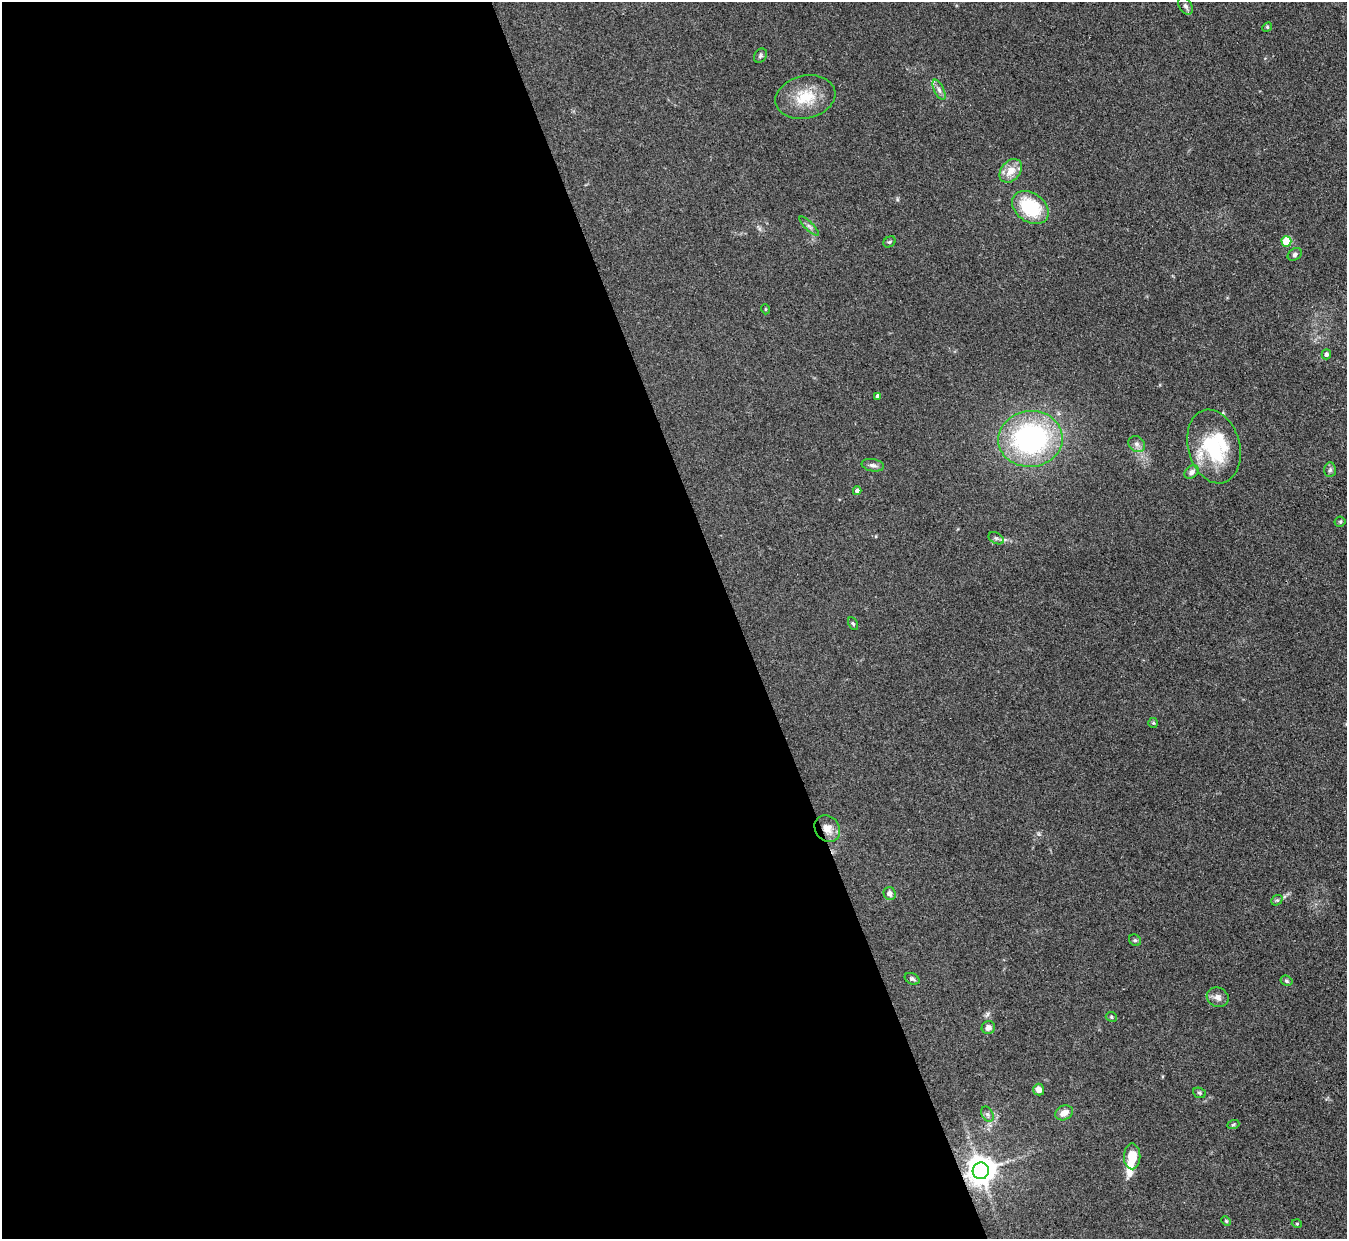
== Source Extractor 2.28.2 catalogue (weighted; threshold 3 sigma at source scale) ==
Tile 9 of 4 x 4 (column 1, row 3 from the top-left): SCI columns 3-1347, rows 1512-2748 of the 5386 x 5371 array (HDU 1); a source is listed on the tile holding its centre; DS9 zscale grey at full resolution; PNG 1349 x 1241 px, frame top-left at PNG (2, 2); each listed source drawn as its Kron ellipse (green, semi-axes under 4 px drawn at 4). Shown black and unused: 55% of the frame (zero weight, under 3 of 4 exposures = <1% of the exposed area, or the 3 px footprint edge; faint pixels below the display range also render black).
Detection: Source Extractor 2.28.2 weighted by HDU 2 'WHT'; one run over the whole footprint, this tile lists its part. Background 0.111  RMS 0.0066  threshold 0.0298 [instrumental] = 3 sigma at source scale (4.5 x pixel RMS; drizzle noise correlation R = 1.50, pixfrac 1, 0.05/0.05 arcsec/px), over >= 5 px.
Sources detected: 45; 1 inside a brighter object's white glare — neither listed nor drawn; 1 inside a brighter listed object's ellipse — not listed separately; the other 43 listed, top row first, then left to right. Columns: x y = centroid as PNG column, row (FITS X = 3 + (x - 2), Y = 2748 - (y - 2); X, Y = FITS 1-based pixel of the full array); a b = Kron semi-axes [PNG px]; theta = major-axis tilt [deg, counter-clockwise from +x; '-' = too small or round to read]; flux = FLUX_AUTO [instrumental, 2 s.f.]
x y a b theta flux
1185 6 9 6 -58 2.1
1267 27 5 4 - 0.71
760 56 7 6 - 1.3
939 90 11 5 -64 2.4
805 97 30 21 13 21
1011 171 13 9 48 8.5
1030 207 20 14 -36 35
809 226 13 4 -45 1.7
1286 241 5 5 - 26
889 242 6 5 - 0.91
1295 254 7 5 35 1.7
765 309 5 3 - 0.55
1326 354 5 4 - 1.8
877 396 4 3 - 1.8
1030 439 32 28 5 130
1137 444 9 7 -35 2.6
1214 447 37 26 -75 48
873 465 11 6 -10 2.4
1330 470 7 6 - 1.5
1192 472 8 6 37 2.5
857 491 4 4 - 2.4
1340 522 5 5 - 0.88
996 538 8 5 -29 1.5
853 624 7 4 -62 1
1153 723 5 5 - 0.76
827 828 14 12 -52 7.3
890 894 6 6 - 3.1
1277 900 6 4 41 1.1
1135 940 6 5 - 1.1
912 979 8 5 -26 1.3
1287 981 6 5 - 1.2
1218 997 11 9 -25 3.7
1111 1017 6 4 -23 1
988 1028 7 6 - 2.9
1039 1090 6 5 - 4.5
1199 1093 6 5 - 1.1
1064 1113 9 7 26 5.5
987 1114 8 5 -61 1.6
1233 1125 6 3 20 0.85
1132 1156 13 8 90 14
981 1171 8 8 - 920
1226 1221 5 4 - 0.73
1297 1224 5 3 - 0.56
Overlapping masked pixels (flux is a lower limit): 2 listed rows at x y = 827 828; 981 1171